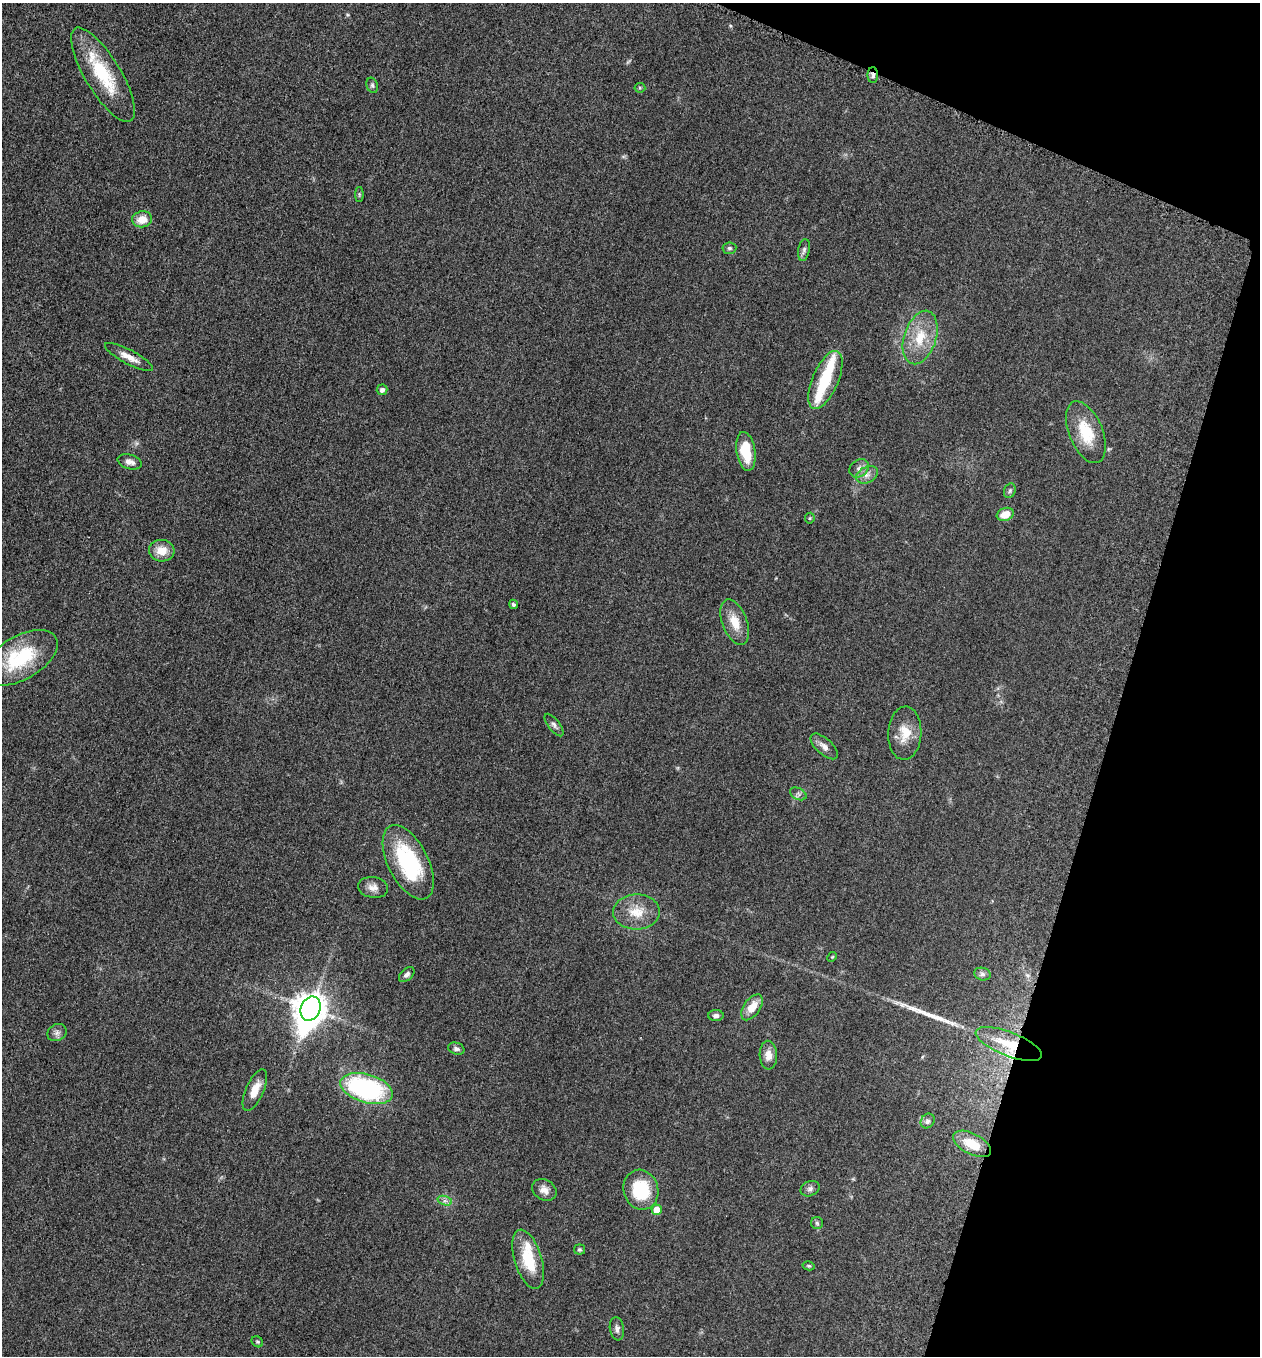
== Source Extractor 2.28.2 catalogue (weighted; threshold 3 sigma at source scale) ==
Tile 8 of 4 x 4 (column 4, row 2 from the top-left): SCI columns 3970-5227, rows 2723-4076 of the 5506 x 5461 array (HDU 1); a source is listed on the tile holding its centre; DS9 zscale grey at full resolution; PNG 1262 x 1358 px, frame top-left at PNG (2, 3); each listed source drawn as its Kron ellipse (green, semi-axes under 4 px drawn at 4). Shown black and unused: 15% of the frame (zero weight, under 3 of 5 exposures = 4% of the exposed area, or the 3 px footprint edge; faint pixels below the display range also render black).
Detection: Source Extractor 2.28.2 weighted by HDU 2 'WHT'; one run over the whole footprint, this tile lists its part. Background 0.0603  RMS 0.0062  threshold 0.0277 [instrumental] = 3 sigma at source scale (4.5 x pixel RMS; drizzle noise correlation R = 1.50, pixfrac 1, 0.05/0.05 arcsec/px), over >= 5 px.
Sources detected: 61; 1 too faint to see at this stretch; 1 inside a brighter object's white glare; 1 long thin detection or spike segment (spike, bleed or trail) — neither listed nor drawn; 2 inside a brighter listed object's ellipse — not listed separately; the other 56 listed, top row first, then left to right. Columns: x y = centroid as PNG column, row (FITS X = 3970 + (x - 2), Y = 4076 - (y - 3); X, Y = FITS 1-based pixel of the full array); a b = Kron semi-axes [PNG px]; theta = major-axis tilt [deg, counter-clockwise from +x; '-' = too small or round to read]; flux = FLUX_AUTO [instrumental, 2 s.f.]
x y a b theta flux
103 75 54 18 -59 38
873 75 8 5 90 1.7
372 85 8 5 -70 1.2
640 88 5 5 - 0.77
359 194 7 4 -90 0.86
142 219 10 8 8 8.6
729 248 7 6 - 1.3
804 250 11 5 79 1.9
920 337 27 16 72 19
129 357 27 7 -28 6.5
825 380 31 13 67 26
382 390 5 5 - 2.3
1086 432 33 17 -68 22
746 451 19 9 -81 17
130 462 12 7 -16 3.2
859 468 10 8 40 2.9
867 475 11 8 27 3.5
1010 491 7 5 69 1.3
1005 514 9 6 18 8.1
810 518 5 5 - 0.77
162 551 13 10 -4 8.6
513 604 5 4 - 1
735 622 24 12 -69 11
21 658 41 21 30 38
554 725 13 5 -52 2.2
905 733 27 16 87 12
824 746 17 8 -42 3.9
798 794 9 5 -26 1.6
408 862 40 20 -63 54
373 887 15 10 -8 4.5
636 912 23 17 1 13
832 957 5 4 - 0.62
407 974 9 5 42 2
982 974 8 6 -15 1.8
752 1007 15 8 55 8.6
310 1009 12 9 68 1100
716 1016 7 5 0 1.9
57 1033 10 8 27 2.5
1009 1044 35 12 -21 22
456 1049 8 6 -17 1.9
768 1055 14 8 -88 5.2
367 1089 27 14 -16 100
255 1090 22 9 66 8.7
928 1121 8 6 50 2.2
972 1144 21 10 -27 15
810 1189 10 7 24 2.1
544 1190 13 10 -32 4.5
641 1190 20 17 -73 31
445 1201 7 4 -17 1.7
657 1210 5 5 - 10
817 1223 6 6 - 1.1
579 1249 5 5 - 1
528 1259 30 13 -73 22
809 1266 6 4 -14 0.86
617 1329 12 7 -82 2.5
257 1342 6 5 - 0.85
Overlapping masked pixels (flux is a lower limit): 2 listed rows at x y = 873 75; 1009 1044